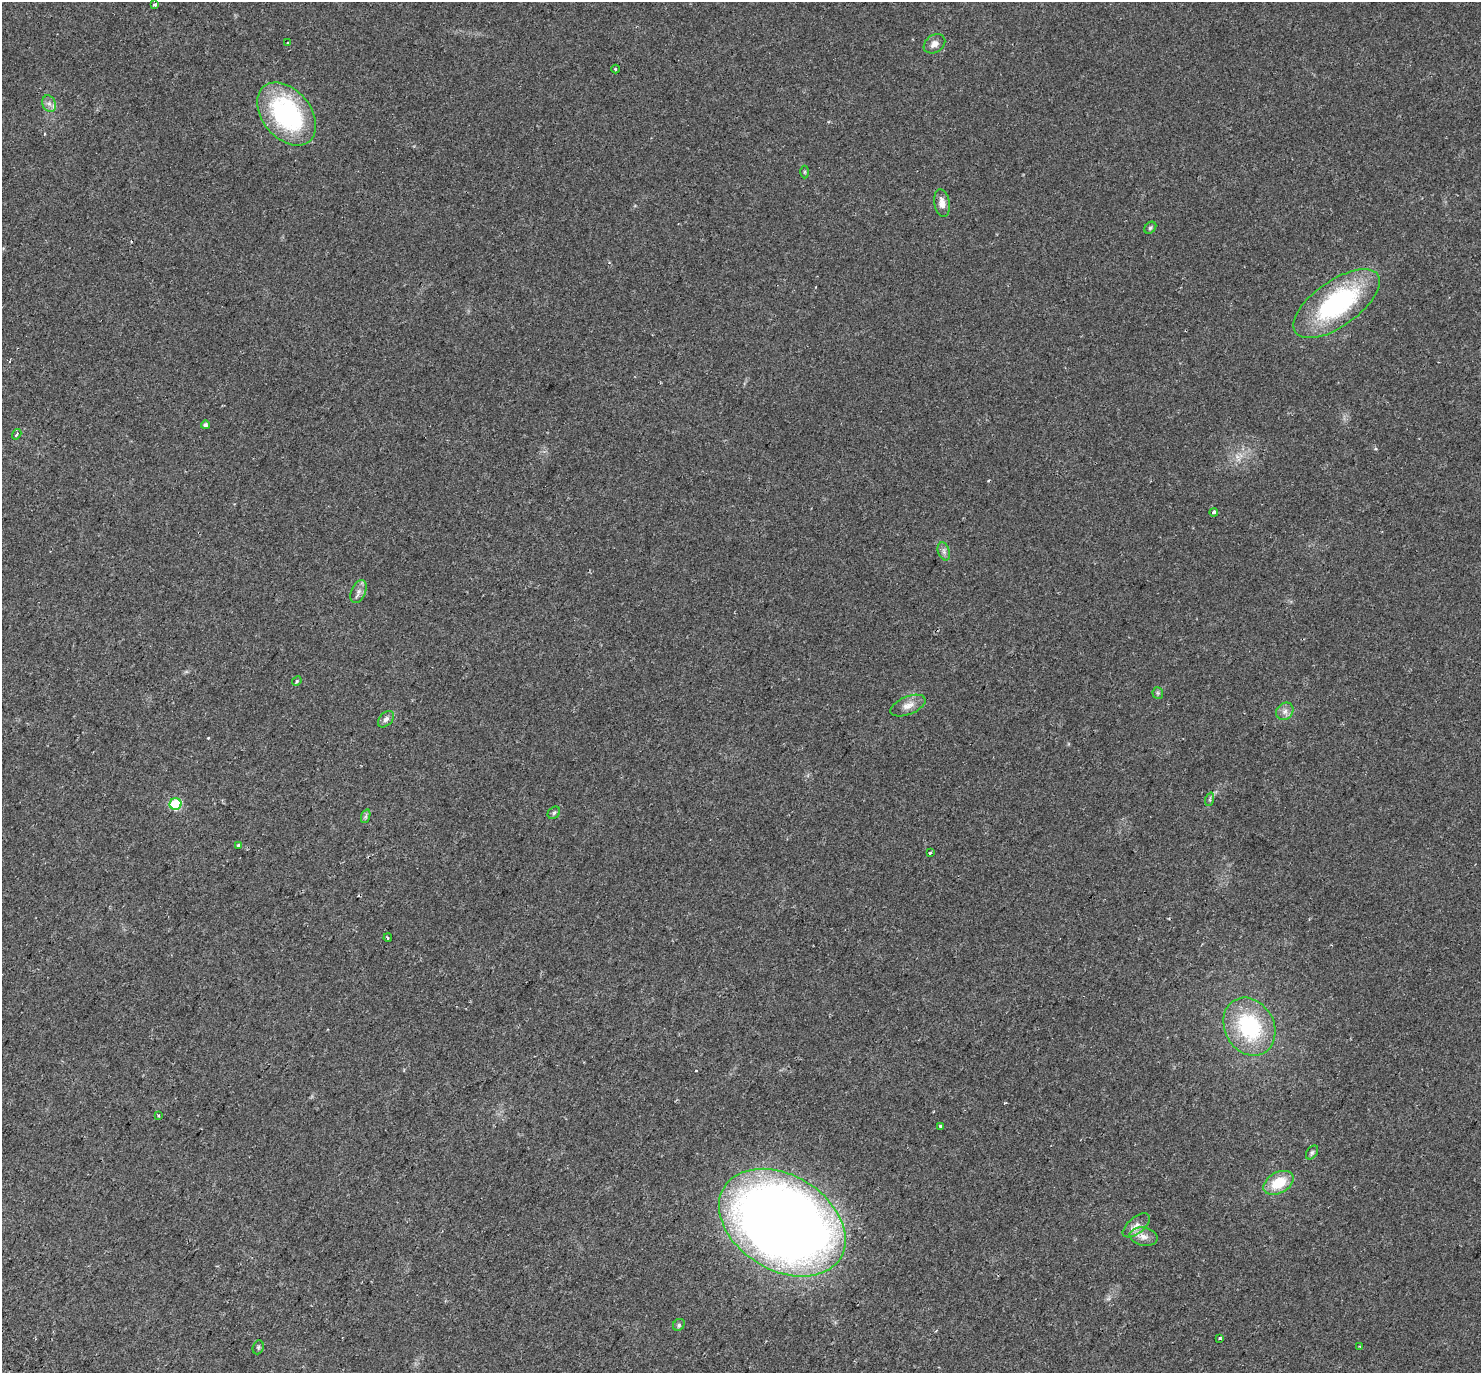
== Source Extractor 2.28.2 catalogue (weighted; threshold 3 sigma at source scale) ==
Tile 7 of 4 x 4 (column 3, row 2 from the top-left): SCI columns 3036-4514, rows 3094-4464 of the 6063 x 6123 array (HDU 1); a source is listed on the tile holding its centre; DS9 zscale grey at full resolution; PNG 1483 x 1375 px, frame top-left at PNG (2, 2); each listed source drawn as its Kron ellipse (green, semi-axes under 4 px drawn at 4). Shown black and unused: <1% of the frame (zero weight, under 2 of 3 exposures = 5% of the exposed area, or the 3 px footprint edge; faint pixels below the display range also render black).
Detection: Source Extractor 2.28.2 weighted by HDU 2 'WHT'; one run over the whole footprint, this tile lists its part. Background 0.0333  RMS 0.0039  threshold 0.0174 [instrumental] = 3 sigma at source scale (4.5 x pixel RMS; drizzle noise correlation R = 1.50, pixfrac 1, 0.0396/0.0396 arcsec/px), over >= 5 px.
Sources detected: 46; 7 cosmic-ray / hot-pixel residue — neither listed nor drawn; the other 39 listed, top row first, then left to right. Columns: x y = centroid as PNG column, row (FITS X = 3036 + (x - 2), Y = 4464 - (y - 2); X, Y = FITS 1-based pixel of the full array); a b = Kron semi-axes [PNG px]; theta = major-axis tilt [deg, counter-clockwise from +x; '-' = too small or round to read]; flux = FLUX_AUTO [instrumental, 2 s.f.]
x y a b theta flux
155 4 3 3 - 1.1
288 43 3 3 - 2.2
934 44 11 8 34 2.2
615 69 4 3 - 0.33
49 104 8 6 -68 1.5
287 114 36 24 -50 52
805 172 6 4 90 0.46
942 203 14 7 -80 2.7
1150 228 7 5 45 0.61
1337 304 50 22 35 55
205 425 4 4 - 1.1
17 434 5 3 - 1.1
1214 512 4 3 - 0.81
944 551 9 5 -72 1.3
358 591 12 7 64 1.9
297 681 5 4 - 0.41
1158 693 6 5 - 0.55
908 706 18 9 22 3.1
1285 711 9 8 - 1.8
386 719 9 6 45 1.3
1210 799 7 4 72 0.6
176 804 6 5 - 25
554 813 7 5 44 0.72
366 816 7 4 71 0.68
239 845 4 3 - 2.9
930 853 3 2 - 0.31
388 938 4 2 - 0.46
1249 1027 30 24 -61 31
158 1115 3 3 - 0.57
941 1126 3 3 - 0.72
1312 1152 8 5 54 0.71
1278 1183 16 10 29 10
782 1223 68 47 -31 630
1136 1225 16 8 39 2.5
1144 1237 14 9 -12 2.9
679 1325 6 5 - 0.73
1220 1338 3 3 - 0.59
258 1347 7 5 70 0.65
1360 1347 3 2 - 0.39